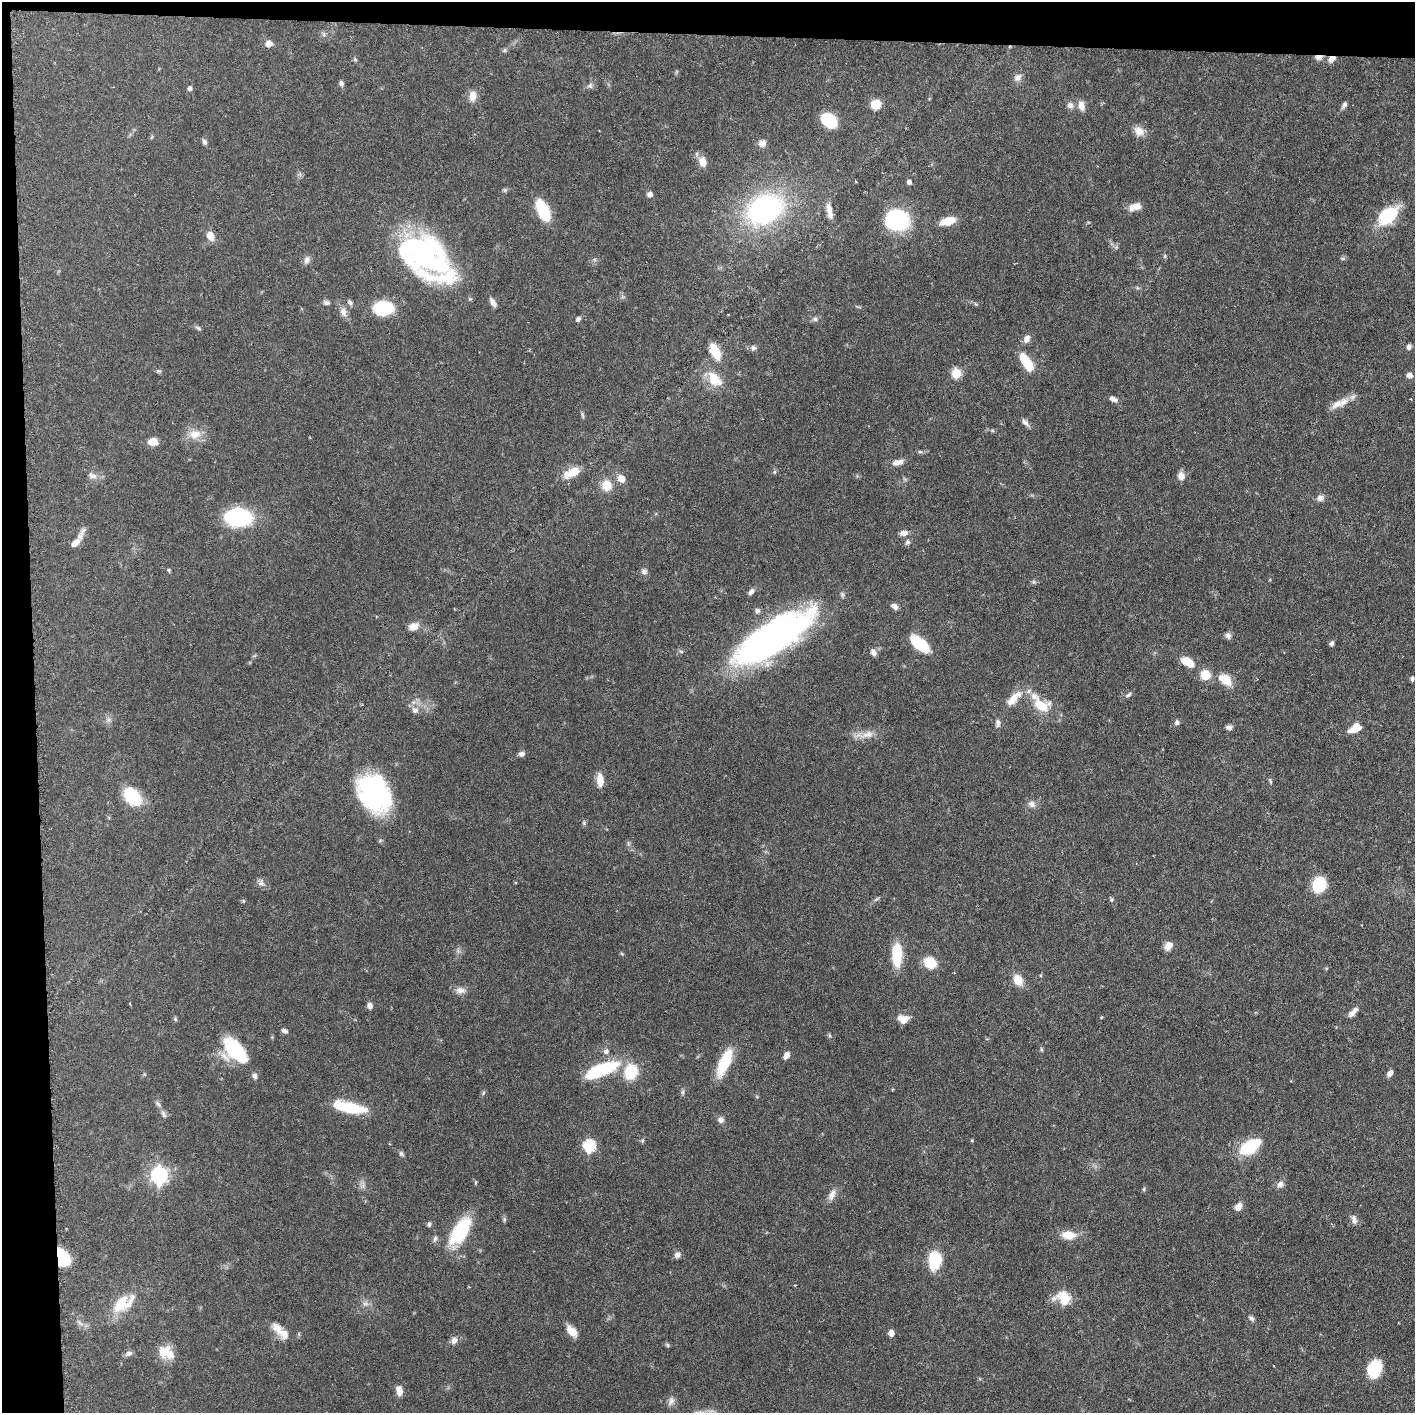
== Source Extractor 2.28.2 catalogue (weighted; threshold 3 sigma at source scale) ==
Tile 1 of 3 x 3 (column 1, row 1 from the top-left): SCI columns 19-1431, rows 2826-4236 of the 4276 x 4236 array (HDU 1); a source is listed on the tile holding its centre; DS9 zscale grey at full resolution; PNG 1417 x 1415 px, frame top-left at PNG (2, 2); no overlay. Shown black and unused: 5% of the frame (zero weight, under 3 of 6 exposures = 1% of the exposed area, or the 3 px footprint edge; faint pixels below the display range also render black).
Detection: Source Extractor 2.28.2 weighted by HDU 2 'WHT'; one run over the whole footprint, this tile lists its part. Background 0.0621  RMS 0.0029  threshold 0.012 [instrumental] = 3 sigma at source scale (4.09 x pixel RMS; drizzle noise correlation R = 1.36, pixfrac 0.8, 0.05/0.05 arcsec/px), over >= 5 px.
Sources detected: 181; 1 too faint to see at this stretch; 3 inside a brighter object's white glare — not listed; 6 inside a brighter listed object's ellipse — not listed separately; the other 171 listed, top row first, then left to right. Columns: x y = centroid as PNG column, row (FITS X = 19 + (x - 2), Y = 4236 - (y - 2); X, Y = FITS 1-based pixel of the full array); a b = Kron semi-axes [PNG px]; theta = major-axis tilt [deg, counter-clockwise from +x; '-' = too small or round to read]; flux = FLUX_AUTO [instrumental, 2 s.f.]
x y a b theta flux
324 34 7 4 -89 0.51
268 44 8 7 - 1.8
504 50 7 5 22 0.51
1318 57 10 6 -1 1.3
355 59 6 5 - 0.42
1332 59 8 6 36 1.9
1018 77 11 8 48 1.5
341 83 7 5 -69 0.72
590 86 8 7 - 0.8
190 88 6 5 - 0.79
472 96 14 9 87 2.3
875 104 9 8 - 5.1
1070 105 9 8 - 1.2
1344 105 8 5 58 0.96
1081 106 12 8 -75 1.9
829 120 15 11 -41 12
1139 131 14 11 -39 2.4
204 142 8 6 -61 0.72
762 143 8 7 - 2
702 161 12 8 -77 3
856 181 3 2 - 0.28
909 182 5 5 - 0.78
505 190 7 5 47 0.47
650 194 6 6 - 1.1
1135 207 15 8 17 2.8
765 209 32 23 27 59
543 211 19 9 -65 16
829 211 21 7 -78 2.7
1388 216 19 12 42 17
898 220 19 16 -12 33
948 221 17 8 16 4.9
210 236 10 7 -63 2.8
422 253 42 34 -86 58
1165 256 5 5 - 0.38
1342 258 6 4 -19 0.4
307 260 11 8 74 1.2
350 302 8 6 -53 0.67
493 302 13 6 -59 1.3
326 303 9 6 -18 0.73
383 308 14 10 0 19
343 312 13 8 -75 1.7
728 314 3 2 - 0.22
578 319 5 5 - 0.9
815 319 6 6 - 0.63
198 328 10 4 -32 0.51
1027 339 10 8 56 1.5
1409 347 7 6 - 0.78
753 348 8 8 - 0.82
715 351 17 9 -64 6.1
1027 363 19 7 -57 10
158 371 8 5 -25 0.51
956 373 6 5 - 13
1409 375 7 6 - 1.4
714 379 22 15 -52 6.2
1113 399 11 6 -24 1.2
1337 404 21 9 30 3.2
582 415 9 4 -68 0.49
1025 423 12 6 -45 1.1
195 434 19 13 4 3.8
153 442 9 7 5 3.4
920 452 7 4 -1 0.46
898 462 15 7 14 2
573 472 18 11 15 4.4
774 472 6 5 - 0.42
92 475 14 8 -22 1.6
1181 476 9 7 -76 1.9
621 478 9 8 - 2.4
607 485 10 9 - 4.9
1320 498 9 8 - 1.5
239 517 27 18 -5 22
904 533 10 7 5 1.4
908 542 8 7 - 0.73
76 543 13 7 46 2.1
169 570 6 4 -71 0.35
644 571 8 8 - 0.98
1034 582 6 5 - 0.5
751 592 9 6 48 1
894 606 9 6 -39 1.2
454 608 4 2 - 0.23
757 611 7 7 - 0.82
413 626 14 10 19 2.4
1228 635 8 7 - 1
772 638 65 22 33 160
919 643 20 9 -40 13
1332 643 6 5 - 0.75
873 652 10 7 -64 1.1
1188 662 16 9 -34 4.6
1205 675 7 7 - 8.4
1412 679 6 4 88 0.54
1225 680 18 12 -36 4.7
1129 695 10 4 38 0.65
1014 698 27 10 46 4.5
1041 705 21 14 -26 7.3
415 710 9 8 - 1.5
1177 722 7 6 - 0.71
998 723 10 6 89 1.1
1229 728 8 6 -19 0.92
1355 728 14 8 34 4.5
866 735 28 9 7 3.3
521 754 8 6 15 1
600 780 14 7 -87 3.6
1270 781 8 4 -66 0.43
374 793 40 29 -58 39
132 796 14 10 -52 20
1032 804 10 8 -31 1.5
584 823 6 4 -49 0.43
261 883 11 8 88 1.1
1319 884 13 11 72 12
1111 900 6 4 -84 0.44
243 901 6 4 72 0.32
1168 946 11 8 49 2.1
622 954 5 4 - 0.32
897 955 23 10 90 11
930 963 9 8 - 9.1
1018 980 14 10 -60 3.6
460 990 13 9 0 1.8
370 1006 7 6 - 1.1
1353 1012 15 6 46 1.8
175 1019 6 4 -49 0.4
903 1019 12 9 -14 3.2
285 1031 8 6 -27 0.81
829 1035 6 4 -71 0.36
1041 1049 7 3 -71 0.37
235 1051 34 20 -48 16
606 1051 8 7 - 1
786 1055 9 6 56 1.4
724 1062 32 11 66 10
601 1070 45 14 22 15
631 1072 13 11 72 11
1390 1073 7 5 54 1.3
682 1092 8 5 -86 0.55
483 1093 6 4 71 0.4
158 1104 9 6 -45 0.76
352 1108 30 12 -15 11
163 1114 10 6 -65 0.88
721 1120 8 7 - 1.1
972 1140 4 4 - 0.27
642 1141 6 4 47 0.39
589 1146 6 6 - 26
1250 1147 24 13 35 13
401 1154 8 5 -50 0.58
159 1175 8 7 - 76
1280 1184 8 7 - 1.5
1144 1189 5 4 - 0.38
832 1195 16 8 61 1.9
1238 1207 10 8 50 1.7
504 1219 6 5 - 0.47
1354 1220 12 6 -75 1.3
429 1224 6 5 - 0.59
460 1232 34 15 57 17
1068 1235 14 9 -3 4.7
435 1238 8 6 77 0.75
677 1255 8 7 - 1.2
63 1258 14 10 -68 14
935 1260 17 11 80 13
795 1285 3 3 - 0.27
1064 1298 7 6 - 19
123 1303 35 18 34 8.8
366 1303 9 6 6 1
1251 1318 8 5 -45 0.75
80 1323 13 5 -40 1.1
277 1328 22 11 -53 3.1
572 1331 15 8 -48 2.7
891 1333 5 5 - 2
454 1340 8 7 - 1.6
667 1345 6 4 -24 0.47
166 1352 20 14 -29 5.3
128 1354 9 6 14 1
1374 1369 17 14 65 10
399 1390 10 6 -81 3
671 1401 13 7 65 1.3
Overlapping masked pixels (flux is a lower limit): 3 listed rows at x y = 1318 57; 1332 59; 63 1258
Isophote crosses this tile's border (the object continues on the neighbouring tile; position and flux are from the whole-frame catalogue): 1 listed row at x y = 1388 216